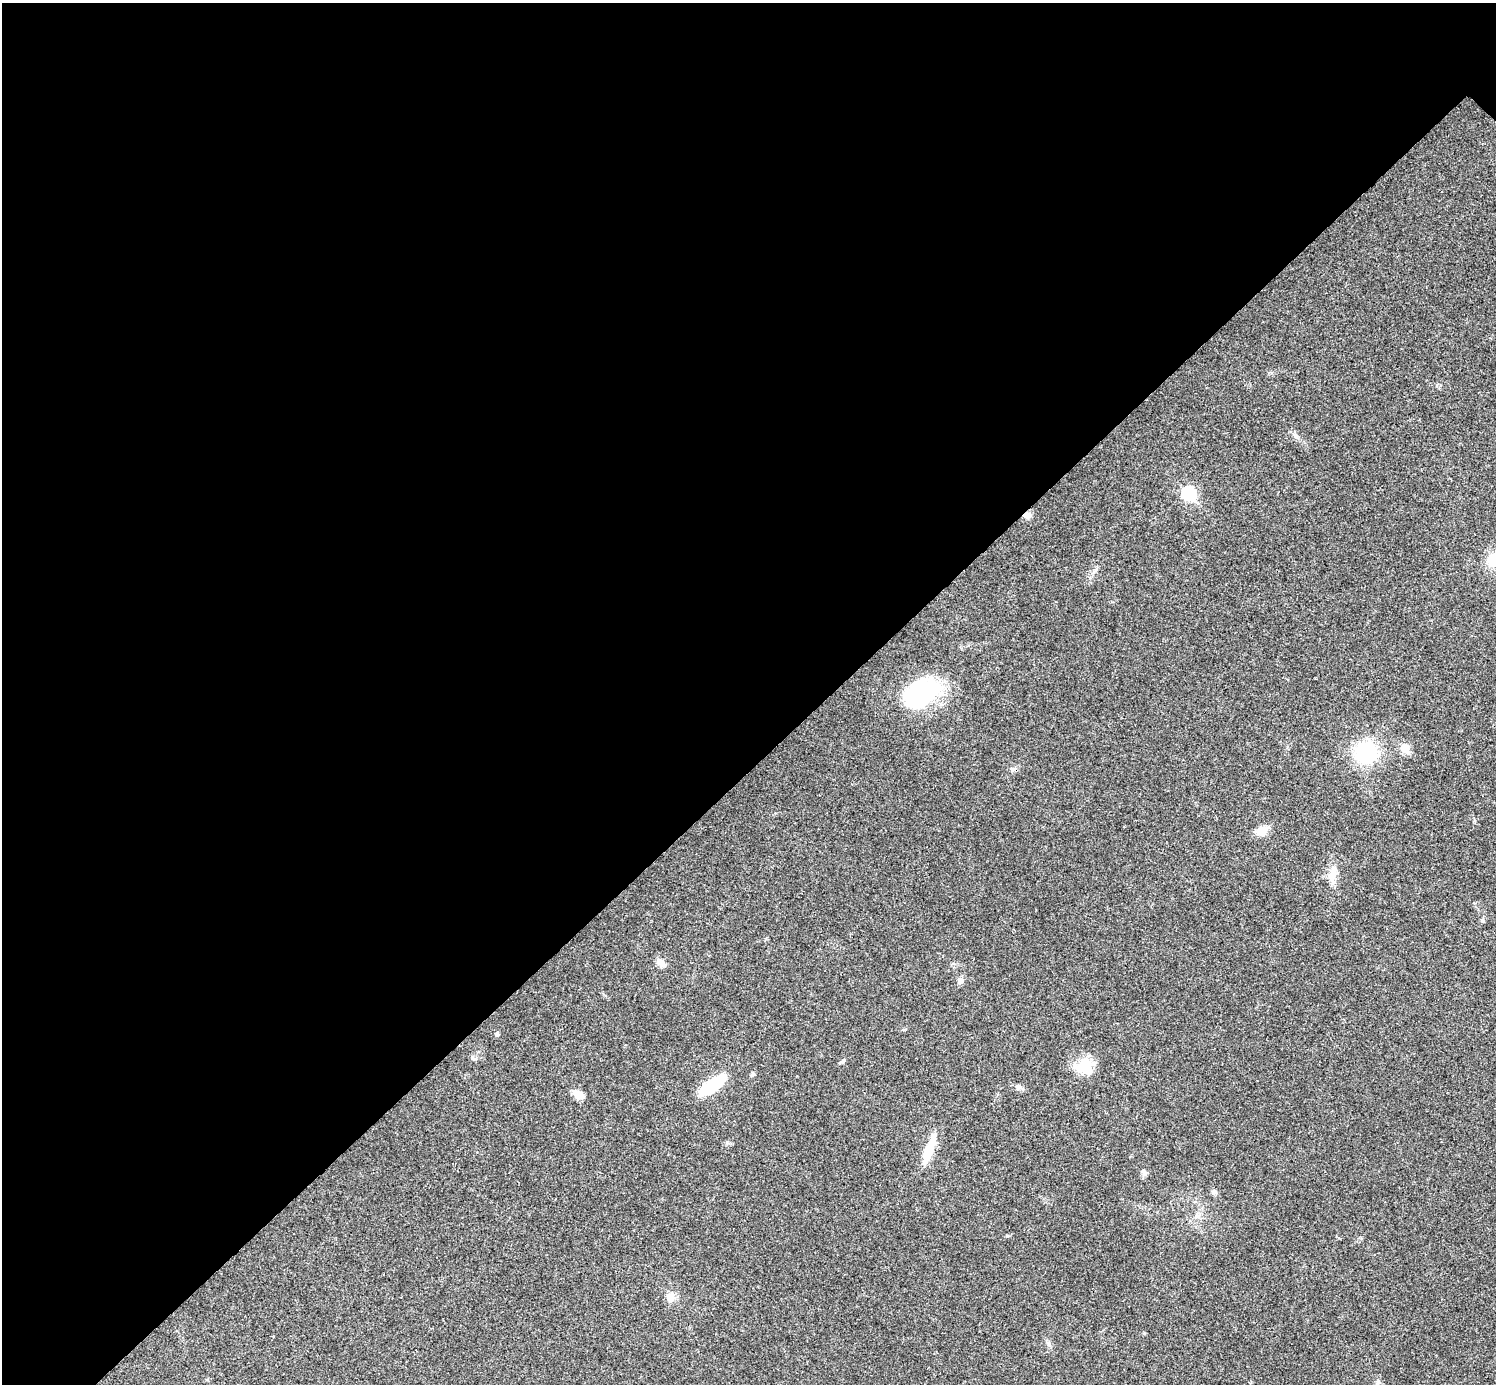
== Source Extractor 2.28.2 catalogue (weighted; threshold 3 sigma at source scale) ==
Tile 5 of 4 x 4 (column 1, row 2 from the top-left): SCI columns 6-1499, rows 3063-4444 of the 5983 x 5983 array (HDU 1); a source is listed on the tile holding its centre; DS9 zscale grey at full resolution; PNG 1498 x 1386 px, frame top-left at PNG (2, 3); no overlay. Shown black and unused: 55% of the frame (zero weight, under 3 of 4 exposures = <1% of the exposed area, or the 3 px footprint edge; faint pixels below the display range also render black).
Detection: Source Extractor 2.28.2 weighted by HDU 2 'WHT'; one run over the whole footprint, this tile lists its part. Background 0.0211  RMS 0.0055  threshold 0.0246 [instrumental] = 3 sigma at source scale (4.5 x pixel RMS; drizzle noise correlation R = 1.50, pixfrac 1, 0.05/0.05 arcsec/px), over >= 5 px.
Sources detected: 23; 2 inside a brighter object's white glare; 1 cosmic-ray / hot-pixel residue — not listed; the other 20 listed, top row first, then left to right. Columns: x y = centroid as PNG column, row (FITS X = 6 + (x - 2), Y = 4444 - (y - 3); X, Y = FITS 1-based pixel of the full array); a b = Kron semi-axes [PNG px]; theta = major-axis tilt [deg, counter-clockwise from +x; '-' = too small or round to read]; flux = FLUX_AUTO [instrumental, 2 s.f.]
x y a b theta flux
1189 493 7 7 - 57
1027 515 10 8 20 2.5
1494 560 14 12 62 13
919 694 50 25 21 51
1405 748 6 6 - 13
1366 752 25 21 53 35
1262 831 15 11 25 5
1333 874 22 9 83 6.5
661 963 12 7 -52 3.3
960 980 9 7 69 2.1
497 1034 6 5 - 0.77
474 1058 9 3 -21 0.78
1085 1066 23 17 -80 11
752 1074 6 5 - 0.97
713 1085 30 11 36 25
578 1094 13 8 -26 5.2
929 1150 41 9 70 13
1144 1172 9 6 -49 1.5
1214 1192 7 5 68 1.2
670 1297 14 10 67 4.1
Overlapping masked pixels (flux is a lower limit): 1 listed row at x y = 1027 515
Isophote crosses this tile's border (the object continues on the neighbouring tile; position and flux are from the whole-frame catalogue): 1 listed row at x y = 1494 560
Unlisted compact peaks at least as high as the median listed source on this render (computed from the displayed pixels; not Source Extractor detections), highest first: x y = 844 1060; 1007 1236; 727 1142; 1474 821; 904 1030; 1019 1086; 1475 903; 1295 435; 1483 921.